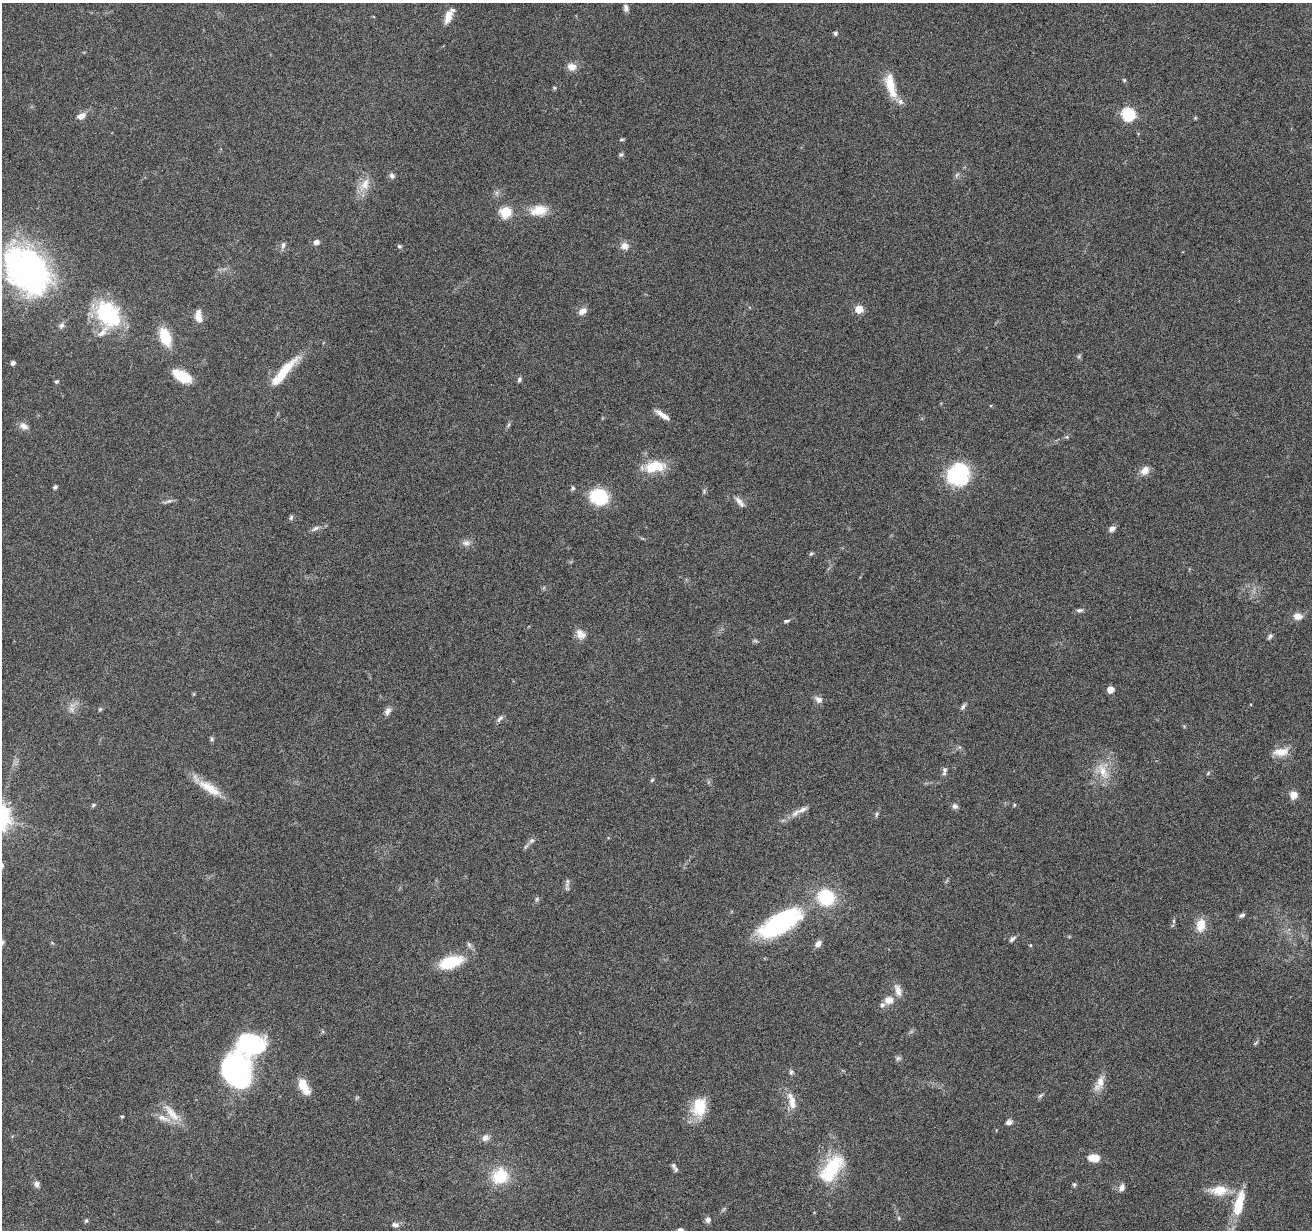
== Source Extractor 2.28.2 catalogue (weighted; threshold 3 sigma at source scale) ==
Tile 7 of 4 x 4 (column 3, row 2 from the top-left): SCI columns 2625-3934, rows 2713-3940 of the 5245 x 5297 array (HDU 1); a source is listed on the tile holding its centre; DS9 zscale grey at full resolution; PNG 1314 x 1232 px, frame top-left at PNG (2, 3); no overlay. Nothing masked; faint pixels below the display range render black.
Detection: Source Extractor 2.28.2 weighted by HDU 2 'WHT'; one run over the whole footprint, this tile lists its part. Background 0.0614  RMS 0.0042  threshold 0.0171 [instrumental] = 3 sigma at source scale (4.09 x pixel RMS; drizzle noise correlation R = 1.36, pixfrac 0.8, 0.05/0.05 arcsec/px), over >= 5 px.
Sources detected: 123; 6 inside a brighter listed object's ellipse — not listed separately; the other 117 listed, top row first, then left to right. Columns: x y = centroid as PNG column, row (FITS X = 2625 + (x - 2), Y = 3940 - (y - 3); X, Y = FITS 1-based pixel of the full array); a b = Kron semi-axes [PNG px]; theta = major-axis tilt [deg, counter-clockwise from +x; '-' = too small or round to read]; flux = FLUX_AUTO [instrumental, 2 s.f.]
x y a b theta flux
626 8 9 6 -80 1.4
449 16 17 7 67 3.9
835 33 6 5 - 0.78
572 67 12 9 -15 2.8
1124 80 4 4 - 0.45
890 85 33 11 -75 9.6
554 88 5 4 - 0.47
1128 114 6 6 - 52
81 116 9 7 25 2.7
1195 118 6 3 18 0.4
621 139 7 3 1 0.47
621 154 6 5 - 0.72
957 175 8 3 45 0.62
392 176 8 7 - 1.1
365 184 19 11 69 4.8
539 210 24 13 9 6.9
505 212 6 6 - 28
316 242 7 6 - 1.5
283 245 9 5 81 1.2
399 246 6 5 - 0.6
625 246 11 10 - 2.4
27 270 57 39 -48 100
859 309 5 5 - 9.3
582 311 11 7 30 2.3
108 314 33 24 -50 30
198 316 16 8 -85 3.4
61 325 8 6 58 1.3
165 337 15 8 -71 15
1079 356 6 4 47 0.62
13 363 4 4 - 1.4
284 372 47 10 49 11
182 376 22 11 -29 9.8
519 380 7 5 62 0.76
56 381 5 4 - 0.56
662 415 20 5 -35 2.6
508 425 7 4 70 0.61
23 426 12 8 -24 2.2
1067 437 5 4 - 0.49
652 467 25 13 26 9.4
1145 470 12 9 45 3.1
957 475 18 16 10 45
55 487 5 4 - 0.68
573 488 6 5 - 0.65
704 491 7 5 80 0.62
599 497 17 14 -22 18
169 501 11 5 18 1.1
739 502 17 6 -52 2.1
291 517 7 5 73 0.74
315 528 14 5 26 1.5
1112 529 8 6 29 1.7
466 543 12 8 3 1.8
811 553 6 5 - 0.56
1080 610 10 5 10 1
1298 616 12 8 -5 2.7
786 621 8 4 10 0.72
580 634 13 10 -47 2.9
1270 637 8 5 51 0.79
755 641 7 4 -2 0.61
1110 690 5 5 - 5.7
818 699 11 8 -32 1.8
963 706 10 4 55 0.92
72 709 7 5 -88 1.1
100 709 5 5 - 0.5
387 711 11 7 62 1.7
500 718 11 5 48 1.1
212 739 6 5 - 0.74
1281 752 20 10 7 4.8
944 770 10 6 -85 1.2
1103 771 26 11 -65 6.4
652 780 5 4 - 0.48
208 787 30 13 -26 8.1
1293 795 7 7 - 3.7
93 805 6 5 - 0.52
1014 805 4 4 - 0.42
955 806 8 7 - 1.1
802 810 16 6 31 2.5
876 814 8 4 81 0.62
532 840 9 6 50 1.3
567 888 8 5 -28 0.78
826 897 15 14 - 22
537 899 6 5 - 0.64
1242 915 7 5 35 1.1
1174 921 6 4 -71 0.51
780 923 51 21 29 50
1201 925 13 9 81 6.2
1012 939 10 5 38 0.97
818 944 10 7 46 1.8
1030 945 4 4 - 0.37
451 962 30 14 17 14
898 990 17 8 -74 3
889 1000 13 10 0 3.4
1256 1043 8 2 40 0.45
898 1058 8 6 36 0.84
236 1070 36 28 -81 60
791 1072 7 5 -77 0.82
1099 1083 24 9 65 4.2
304 1086 19 9 -61 6.4
1040 1096 9 4 45 0.68
792 1103 21 9 -83 4.3
700 1107 22 15 80 12
171 1113 33 9 -49 5.9
122 1116 5 3 - 0.39
1009 1122 7 6 - 1.4
485 1138 10 9 - 1.9
1094 1158 11 7 -4 5.6
831 1168 30 17 51 23
676 1170 9 6 -70 1.1
500 1176 19 17 34 13
36 1184 7 7 - 1.5
1074 1184 5 5 - 0.73
1122 1187 9 6 77 1.6
1219 1190 23 13 -1 7.4
1239 1204 35 11 76 10
899 1218 6 3 -72 0.45
86 1220 6 4 62 0.54
708 1220 7 6 - 1.4
395 1225 10 6 -10 1.5